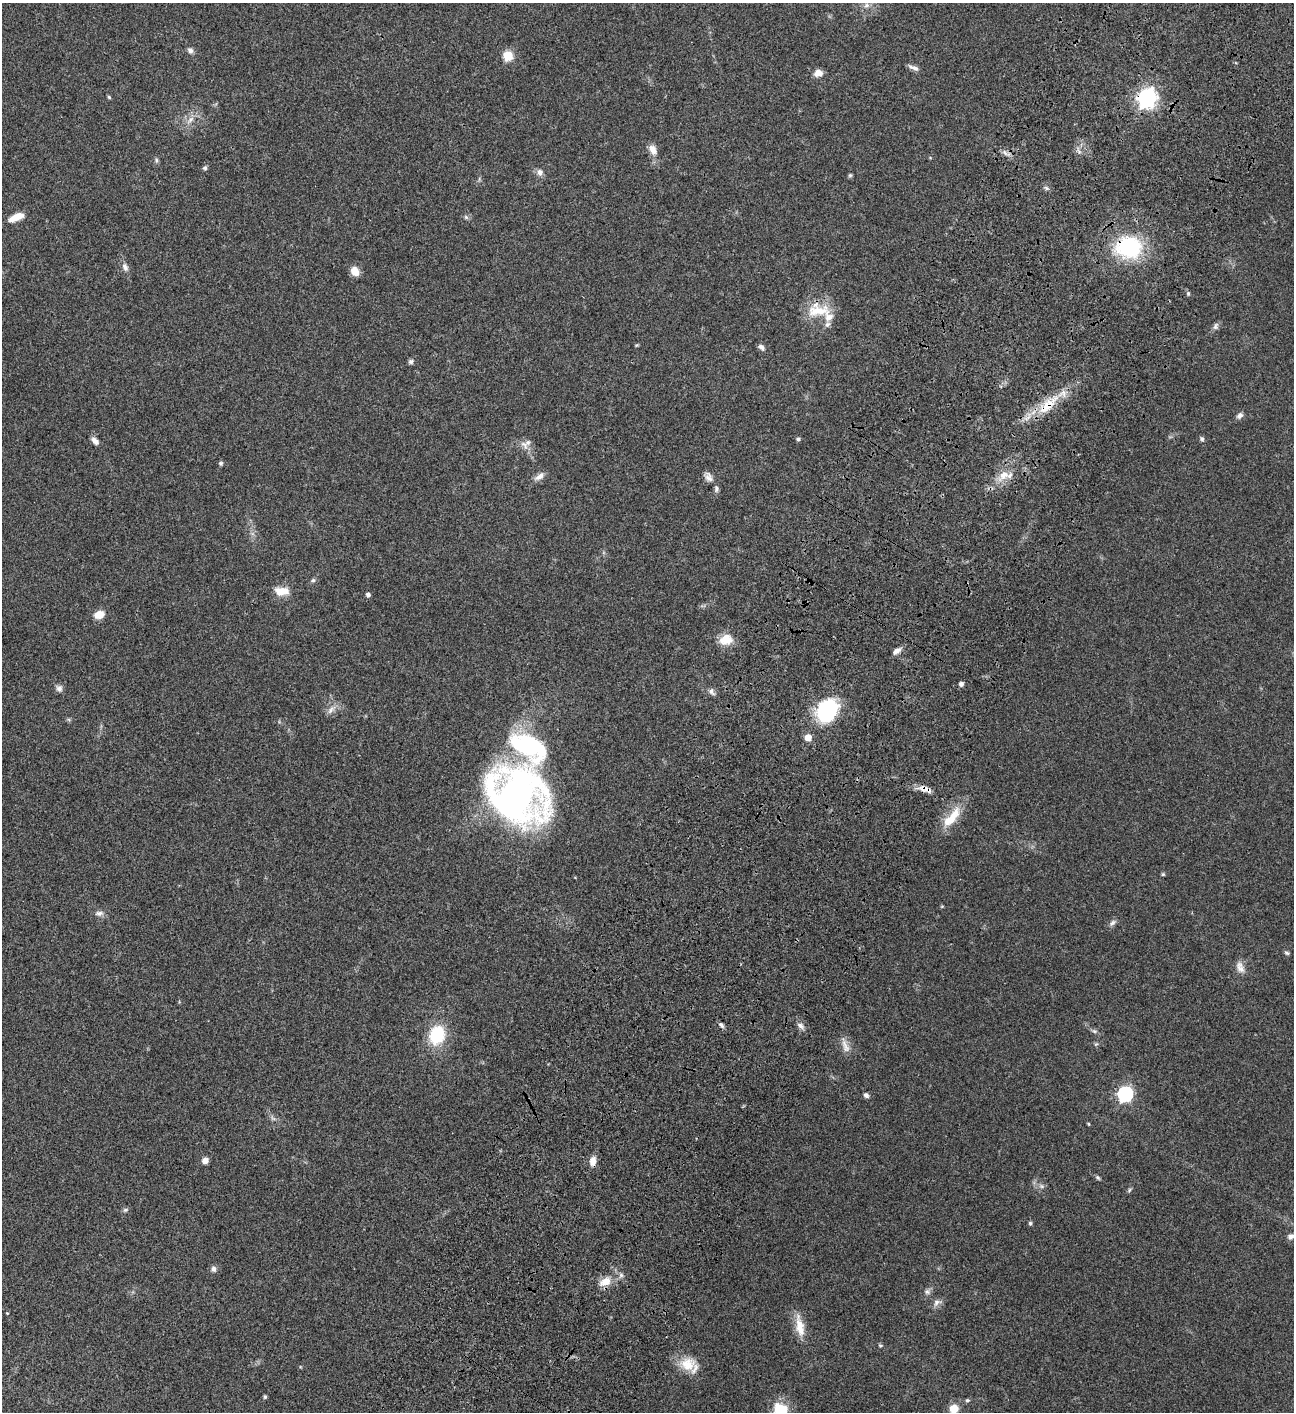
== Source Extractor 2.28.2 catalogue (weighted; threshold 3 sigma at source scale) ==
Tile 10 of 4 x 4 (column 2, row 3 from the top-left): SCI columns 1799-3090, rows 1613-3022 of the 6051 x 6048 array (HDU 1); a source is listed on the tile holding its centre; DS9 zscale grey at full resolution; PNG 1296 x 1414 px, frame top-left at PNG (2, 3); no overlay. Shown black and unused: <1% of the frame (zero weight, under 3 of 4 exposures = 13% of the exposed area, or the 3 px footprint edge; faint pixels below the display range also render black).
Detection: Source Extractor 2.28.2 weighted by HDU 2 'WHT'; one run over the whole footprint, this tile lists its part. Background 0.0654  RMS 0.0058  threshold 0.0262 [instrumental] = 3 sigma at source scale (4.5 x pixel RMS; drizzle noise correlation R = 1.50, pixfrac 1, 0.05/0.05 arcsec/px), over >= 5 px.
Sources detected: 94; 1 too faint to see at this stretch — not listed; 5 inside a brighter listed object's ellipse — not listed separately; the other 88 listed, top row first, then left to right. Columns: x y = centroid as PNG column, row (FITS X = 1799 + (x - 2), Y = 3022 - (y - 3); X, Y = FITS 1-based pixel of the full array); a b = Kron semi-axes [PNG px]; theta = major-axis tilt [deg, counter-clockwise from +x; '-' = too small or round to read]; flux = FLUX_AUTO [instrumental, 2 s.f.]
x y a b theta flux
866 5 9 7 37 2.4
190 50 8 7 - 1.8
508 56 6 6 - 25
913 68 14 5 -22 2.3
818 73 10 8 18 3.8
109 97 5 5 - 0.74
1147 98 8 8 - 230
190 120 14 7 48 3.8
653 150 14 9 -62 4.4
1005 153 10 4 -55 1.8
156 160 7 4 -89 1
205 168 6 5 - 1.1
540 172 8 7 - 2.6
850 175 5 4 - 0.8
1046 188 6 5 - 1.1
16 217 17 7 23 7.5
466 217 7 5 -45 1.1
1129 247 19 16 -5 64
125 267 12 7 -69 2.6
355 271 9 8 - 5.9
1188 293 6 5 - 0.85
818 311 33 19 1 16
1216 326 10 7 74 1.8
637 345 5 4 - 0.57
761 347 9 5 -47 2
411 362 7 6 - 1.4
1048 405 37 14 42 18
1240 416 9 7 49 2.1
798 439 4 4 - 1.2
1202 439 6 5 - 1.1
95 441 10 6 -47 2.9
524 445 15 7 -55 3.6
221 463 6 5 - 0.94
1003 475 18 10 47 7.4
539 476 16 7 35 3.3
708 477 13 8 -55 3.1
716 489 9 6 -85 1.4
313 580 7 5 15 1.1
282 591 17 10 -2 8
368 595 5 4 - 1.7
99 615 11 8 20 6.1
726 640 18 14 15 8.1
897 651 11 6 35 2.7
961 684 4 4 - 2.2
59 688 9 8 - 2.1
712 692 10 6 -53 2
331 709 16 6 45 2.9
827 710 27 22 56 40
808 737 5 5 - 7.8
925 789 17 8 -20 4.5
517 795 59 49 -39 250
952 817 35 12 50 13
1163 874 5 5 - 0.69
942 906 6 3 19 0.49
99 913 13 7 4 2.4
1112 923 12 6 34 1.9
1287 953 7 5 -21 1
1240 967 17 9 -68 4
721 1025 8 5 -50 1.5
800 1026 10 6 -41 2.3
1094 1031 8 5 -25 1.3
437 1035 18 15 73 27
1096 1044 6 4 41 0.73
845 1046 23 8 -71 4.5
1125 1094 7 7 - 120
866 1095 7 6 - 1.6
1088 1124 4 3 - 0.55
205 1161 6 6 - 3.5
593 1161 10 6 86 5
1098 1177 7 4 -48 0.93
1042 1186 9 6 -27 1.8
1130 1190 7 4 48 0.85
125 1210 8 5 15 1.1
1030 1223 5 5 - 1
1291 1236 9 7 44 2.2
213 1269 8 7 - 1.8
621 1275 6 6 - 1.5
605 1282 15 10 26 7.3
927 1292 8 7 - 1.7
937 1302 11 8 36 2.7
7 1313 4 3 - 0.4
800 1326 30 10 -80 9.2
880 1345 5 5 - 0.8
688 1364 23 18 7 12
265 1397 5 4 - 0.75
967 1400 6 5 - 0.98
954 1408 8 7 - 9.8
780 1410 17 16 - 16
Overlapping masked pixels (flux is a lower limit): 5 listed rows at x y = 1147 98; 1129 247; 1048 405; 925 789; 593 1161
Isophote crosses this tile's border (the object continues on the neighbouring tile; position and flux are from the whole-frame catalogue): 2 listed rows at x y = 954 1408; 780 1410